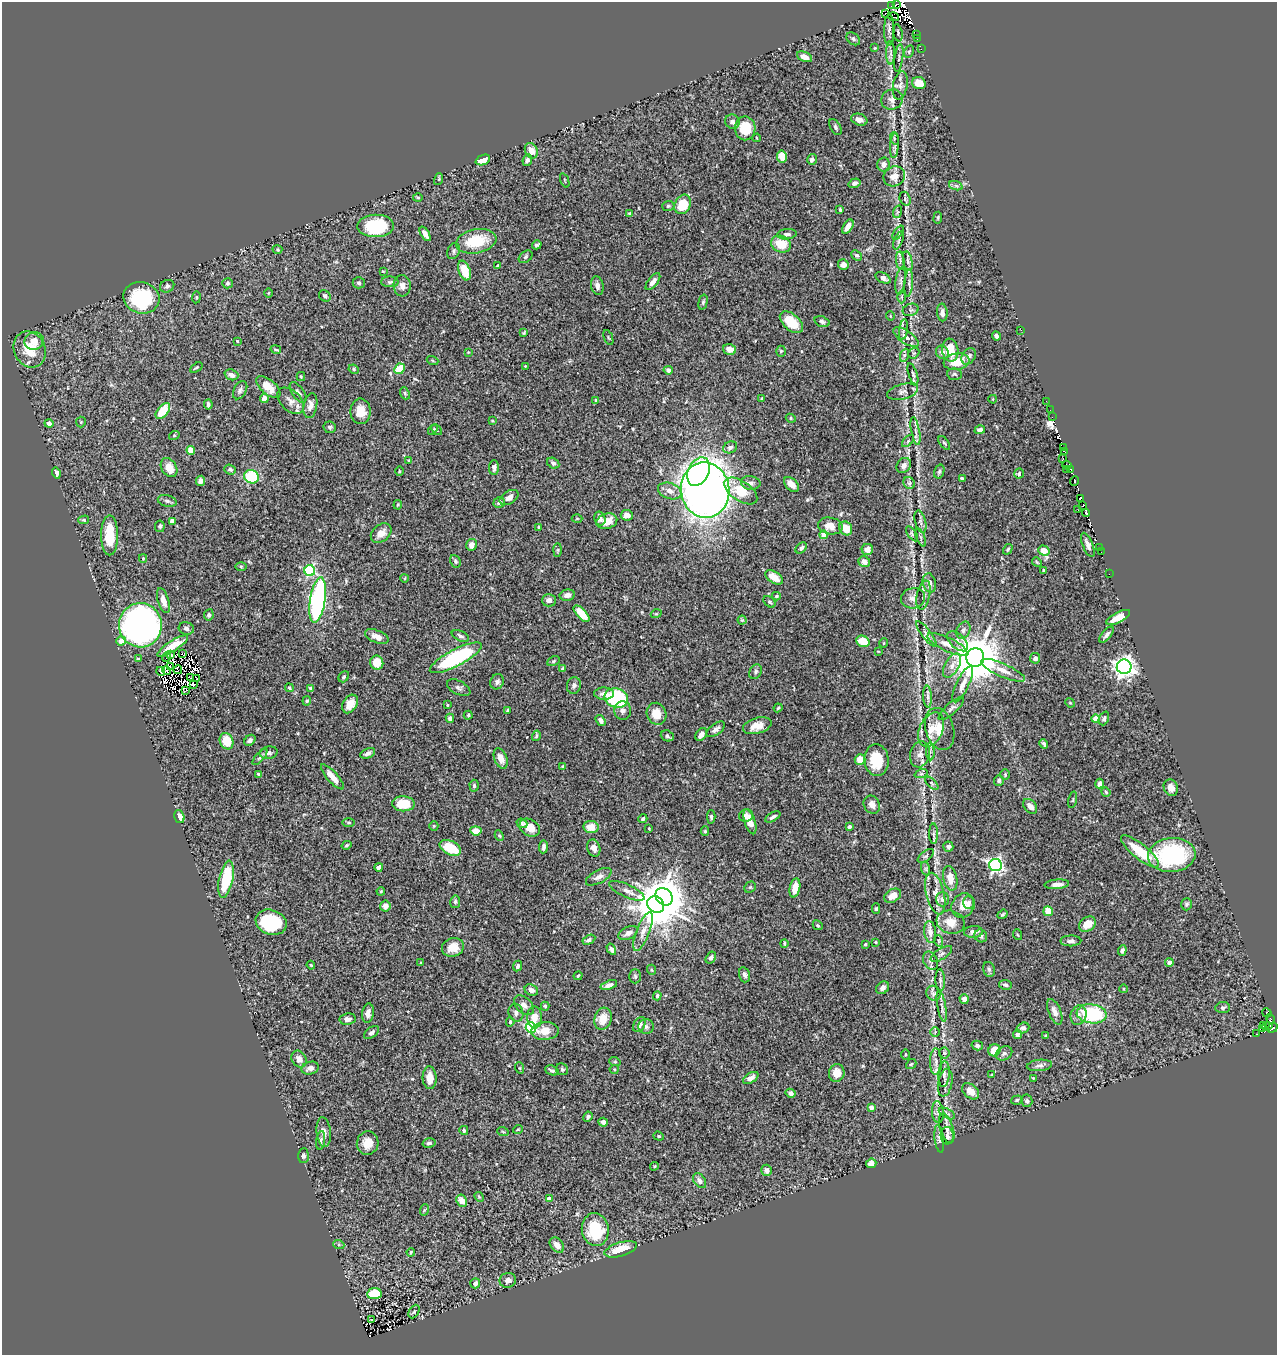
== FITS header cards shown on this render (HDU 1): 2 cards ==
NAXIS1  =                 1275
NAXIS2  =                 1353

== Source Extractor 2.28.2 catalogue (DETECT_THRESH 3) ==
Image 1275 x 1353 px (HDU 1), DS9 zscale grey, 1 PNG px = 1 image px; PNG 1279 x 1357 px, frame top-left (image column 1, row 1353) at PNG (2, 2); each listed source drawn as its Kron ellipse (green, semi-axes under 4 px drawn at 4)
Background 0.839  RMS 0.024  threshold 0.0708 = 3 sigma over >= 5 px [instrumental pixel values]
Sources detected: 526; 23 with non-positive FLUX_AUTO (blend fragments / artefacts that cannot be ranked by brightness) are neither listed nor drawn; of the other 503, the 500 brightest by FLUX_AUTO listed and drawn (3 fainter detections omitted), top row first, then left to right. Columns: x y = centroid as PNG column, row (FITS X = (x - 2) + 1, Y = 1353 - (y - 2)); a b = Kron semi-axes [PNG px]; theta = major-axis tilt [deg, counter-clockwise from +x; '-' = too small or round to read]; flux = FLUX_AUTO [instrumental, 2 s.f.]
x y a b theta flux
896 4 2 2 - 67
891 6 2 2 - 18
886 13 4 2 - 21
894 17 6 3 -16 23
889 30 16 5 89 5.4
898 33 9 4 -78 3
916 34 3 2 - 2.8
917 38 3 2 - 18
853 39 7 5 -40 3.6
875 48 4 4 - 1.5
921 49 2 2 - 5.5
909 52 6 4 64 2.4
891 53 11 4 90 4.3
804 57 8 4 -24 11
899 58 14 3 82 3.9
919 83 7 6 - 19
900 85 14 7 80 8.2
892 99 11 10 - 9.2
859 120 8 5 -19 9.9
732 122 7 7 - 6.4
835 127 9 5 -59 3.4
745 128 12 10 -83 48
757 138 4 2 - 1.2
894 138 6 4 -73 2.3
894 145 12 4 86 4.7
531 151 8 6 -63 12
782 156 6 5 - 18
812 159 5 4 - 4.9
483 160 7 5 22 11
527 160 6 4 67 5.4
883 164 7 6 - 7.8
894 176 11 9 30 14
439 179 6 3 73 2.1
565 180 7 2 -69 1.3
855 183 6 4 17 4.3
956 186 7 4 -19 3.3
418 197 5 3 - 1.6
905 199 7 5 -71 2.9
683 204 10 8 61 43
668 206 6 5 - 2.4
840 210 3 3 - 2.3
897 212 6 4 72 1.8
630 213 3 3 - 2.8
938 218 6 3 82 1.7
376 226 18 11 1 97
848 227 8 4 60 11
898 233 8 4 55 2.3
425 234 8 4 -59 8.4
787 234 9 5 5 5
898 240 9 3 69 2.9
476 241 20 12 11 56
781 244 10 8 -20 31
537 245 5 3 - 2.7
277 249 5 4 - 1.7
454 251 8 6 68 3.8
857 255 6 4 -41 3
526 257 7 5 39 3.4
900 261 9 3 -85 3.3
908 261 10 4 -78 4.3
843 265 5 5 - 8.2
498 266 4 3 - 2.1
464 270 10 5 -71 35
383 271 4 2 - 1.1
883 278 8 5 -26 6.5
900 281 13 5 82 5.1
390 282 9 5 -1 3.6
653 282 10 4 51 9.3
228 283 5 5 - 2.6
359 283 6 5 - 3.4
909 283 14 4 86 5
167 286 7 6 - 4.1
402 286 10 8 -85 8.8
597 286 9 6 -80 6.7
268 293 5 3 - 1.3
325 296 6 5 - 3.6
196 297 6 3 82 1.7
902 297 6 4 89 2.3
141 298 18 15 -13 110
703 302 7 4 76 2.5
911 310 8 6 19 4
942 313 9 5 -87 6.2
890 316 5 3 - 1.1
791 322 14 8 -42 37
822 322 8 5 -19 4.1
903 330 10 4 81 4
1021 330 2 2 - 16
524 333 3 3 - 1.6
996 336 5 3 - 5.5
906 337 14 6 -34 9.9
608 338 8 2 -69 1.4
34 341 9 8 - 11
237 341 3 3 - 1.2
30 349 18 15 -65 41
276 349 5 3 - 2
730 349 6 5 - 15
950 350 11 8 -81 33
781 351 5 5 - 3
468 352 3 2 - 1.1
942 352 7 6 - 7.2
914 353 6 4 42 2.6
905 355 7 4 70 2.9
969 356 9 6 57 6.3
433 360 6 3 -19 1.5
957 362 13 8 9 28
525 366 3 2 - 1.1
196 367 7 3 33 1.9
354 369 5 4 - 2.3
399 369 5 5 - 45
668 370 4 4 - 4.8
913 374 11 4 -71 3.7
955 374 7 5 -5 3.5
231 375 7 5 -20 7.1
301 377 4 4 - 1.6
268 387 14 7 -40 20
240 390 10 6 59 4.7
298 392 12 6 -54 5.8
902 392 16 7 13 8.7
405 393 6 4 -68 2.2
264 398 4 4 - 9.4
762 398 4 3 - 2.4
993 399 4 3 - 1.1
596 400 4 4 - 1.6
291 401 16 10 -44 12
1046 401 2 2 - 1.9
208 404 5 3 - 4.1
310 406 12 6 79 10
1050 410 2 2 - 1.3
163 411 9 5 50 41
361 411 13 10 -89 19
1052 417 2 2 - 3.4
791 418 5 4 - 2.4
492 421 4 2 - 1.4
81 422 5 5 - 1.8
49 423 4 4 - 5.3
329 427 6 6 - 3.3
433 430 6 4 55 1.9
436 430 6 4 -47 2
980 430 5 4 - 6.5
915 431 14 4 -79 6.5
174 436 5 3 - 1.3
908 441 7 4 45 2.9
944 443 8 3 -54 2.5
730 447 7 5 25 4.7
1063 447 3 2 - 38
191 450 4 4 - 43
1065 452 4 2 - 18
1063 459 3 2 - 39
409 460 3 3 - 1.7
553 463 6 5 - 4.2
904 465 8 6 49 8.1
1067 465 5 3 - 78
494 467 7 5 86 4.3
169 468 10 7 -58 18
1066 469 2 2 - 20
1071 469 3 2 - 28
230 470 6 5 - 3.6
399 471 5 3 - 1.5
699 472 15 10 65 89
939 472 7 5 73 3
56 473 5 4 - 6
1019 474 5 4 - 3.3
251 477 7 6 - 75
962 478 4 3 - 2.5
200 481 5 4 - 6.6
1075 481 5 3 - 82
751 483 10 7 -7 6.1
909 483 6 5 - 3.2
791 484 9 5 -45 12
705 490 28 24 -81 1500
670 491 12 8 -20 11
741 491 19 10 -34 47
509 497 10 6 32 9
1081 498 4 2 - 76
167 501 9 5 -15 4.4
499 502 6 5 - 5.5
398 505 5 3 - 1.7
1083 506 4 2 - 79
1078 510 2 2 - 5.9
1086 513 4 3 - 190
627 515 6 5 - 10
577 518 5 3 - 1.2
600 518 7 5 -74 6.5
84 520 5 4 - 1.9
172 521 4 4 - 16
607 521 11 7 14 24
920 522 11 5 -75 4.6
160 526 6 5 - 2.7
830 526 12 8 -10 17
538 527 4 3 - 1.4
846 528 7 6 - 24
381 533 11 8 42 13
912 534 8 4 -55 2.7
110 535 20 8 90 51
824 535 4 4 - 27
921 537 9 3 -69 3
471 545 6 5 - 10
1088 545 13 5 -68 7.3
1099 547 2 2 - 6.1
801 548 6 4 44 4.2
1008 549 5 4 - 2.3
558 550 7 4 89 2.4
867 550 5 5 - 11
1044 551 6 5 - 18
1101 552 2 2 - 1.8
143 558 4 4 - 1.8
455 561 6 5 - 2.7
864 562 6 5 - 7.4
1037 562 5 4 - 1.9
241 566 6 4 -1 1.9
1044 570 4 3 - 2.2
310 571 5 5 - 170
1109 574 3 2 - 1.2
774 577 10 5 -32 21
405 578 4 2 - 1.1
929 583 9 6 -76 11
567 595 8 5 12 6.7
923 595 15 6 77 6.6
776 596 4 3 - 2.1
913 598 12 10 12 9.5
318 600 23 7 81 340
549 600 7 6 - 7.7
163 601 13 5 -72 13
769 602 7 5 -41 2.7
582 614 10 5 -48 34
656 614 5 3 - 1.5
209 615 6 5 - 3
1118 617 13 5 27 22
742 620 4 4 - 2
140 625 22 21 - 740
186 628 7 6 - 4.7
963 630 9 6 63 5.3
926 634 16 4 -53 5.9
1107 635 10 4 49 5.1
460 636 9 5 -24 4.4
377 637 12 6 -22 12
121 641 5 4 - 14
863 641 7 5 -25 26
957 641 13 7 -42 8.7
884 643 5 3 - 1.2
947 644 22 7 -25 15
173 646 18 5 33 22
878 651 3 2 - 0.93
183 654 2 2 - 1
171 655 2 2 - 0.81
166 657 5 2 - 1.7
975 657 9 9 - 8100
456 658 29 8 28 160
1035 658 5 5 - 4.1
138 659 4 3 - 2.4
553 661 6 4 28 2.5
377 663 7 6 - 29
952 665 13 7 59 10
170 666 3 2 - 1.6
1124 667 7 7 - 900
563 669 4 3 - 3.8
167 670 4 2 - 3.4
178 670 4 2 - 1.6
1003 670 24 6 -24 15
161 671 4 2 - 5.1
756 672 8 6 61 3.9
344 677 6 5 - 2.3
190 678 4 2 - 1
197 679 3 2 - 2
497 682 8 6 61 4.7
963 684 20 6 64 11
194 685 3 2 - 3
574 685 8 7 - 5.4
289 688 4 4 - 1.7
311 688 4 4 - 3.3
459 688 13 6 -27 5.1
185 691 4 3 - 1.1
604 694 10 6 -1 11
928 697 11 4 -86 5
616 698 12 9 -18 160
307 701 5 4 - 1.7
1070 703 5 4 - 1.6
350 704 10 7 59 17
447 705 3 3 - 1.5
778 708 4 3 - 1.8
951 708 16 5 42 5.6
508 710 4 3 - 1.9
623 711 9 8 - 5.9
656 714 11 10 - 25
468 715 4 4 - 1.9
450 718 4 4 - 4.7
1104 718 7 5 67 3.1
1095 719 4 4 - 18
600 721 6 4 -57 6.1
757 726 14 8 16 18
716 729 10 5 37 6.5
940 729 21 14 -73 27
931 730 18 11 64 19
701 735 7 5 54 8.4
536 736 5 3 - 2.3
667 736 6 5 - 3.4
250 740 6 4 41 4.1
227 741 8 6 -69 32
1044 744 5 3 - 3.1
930 752 8 3 -85 3.6
269 753 9 6 11 5
368 753 8 5 24 5.5
920 754 13 9 75 10
260 757 10 3 49 3.1
501 758 11 6 -67 11
860 760 5 5 - 23
876 760 16 12 -84 48
563 767 4 3 - 3
259 774 4 3 - 2.8
921 774 7 4 18 2.7
1005 775 5 4 - 2.2
332 777 16 5 -48 19
999 780 6 5 - 3.4
932 783 8 3 -45 2.2
1099 784 5 3 - 5.2
474 786 6 4 -89 3
1171 788 8 7 - 9.4
1106 792 4 4 - 2.3
1073 800 8 3 77 1.7
403 804 11 7 -1 38
872 805 9 8 - 9.9
1030 806 8 6 -50 9.5
746 815 7 6 - 6.7
179 817 7 5 -72 11
711 817 6 4 -87 3.4
773 817 8 4 29 4.2
643 819 4 4 - 2.5
348 822 6 3 0 1.9
750 822 13 5 -72 17
522 823 5 4 - 3.9
434 826 5 4 - 1.9
591 827 8 6 -7 20
849 827 4 3 - 5.9
530 828 11 8 -33 16
649 828 3 3 - 1.5
476 831 6 4 -6 16
705 831 5 4 - 2.5
934 834 10 4 -89 4.3
499 836 5 4 - 2.1
347 845 5 4 - 2.5
543 847 6 4 85 4.5
948 847 5 5 - 5.1
450 848 11 7 -26 49
594 848 9 6 -72 9.3
1140 851 24 7 -39 51
1172 855 24 17 6 170
926 856 9 5 38 3.1
995 865 6 6 - 370
379 867 4 4 - 6.5
926 869 7 4 -72 3.1
599 877 14 6 28 8.3
950 878 12 7 -77 19
226 879 19 7 78 72
1057 884 12 4 5 9.2
750 887 6 5 - 2.2
795 888 9 5 78 19
381 891 4 3 - 1.4
627 891 19 6 -24 9.9
935 894 21 9 -76 21
893 896 9 6 32 15
664 897 9 7 -47 3200
942 899 7 6 - 6.4
455 902 6 5 - 2.9
969 903 6 5 - 3.8
656 904 9 7 -42 5700
1187 904 6 5 - 3.2
385 906 5 5 - 8.6
963 906 13 11 55 17
876 909 5 4 - 2.3
1048 911 5 5 - 24
1002 914 5 3 - 1.8
271 922 16 12 -20 130
951 922 14 11 -16 21
1088 924 9 7 34 20
818 925 5 4 - 2.1
643 932 20 6 68 13
930 932 11 6 -82 10
973 932 9 6 3 8.3
628 933 10 6 26 6.2
1018 935 5 3 - 1.4
981 936 7 6 - 6.1
589 940 7 4 29 3.8
939 941 6 3 -71 2.1
1071 941 10 5 1 4.9
876 942 3 3 - 1.4
784 943 4 3 - 2.2
865 944 3 3 - 2.1
453 947 11 9 17 21
611 949 6 4 -59 4.6
1122 950 5 4 - 4.7
941 954 12 5 32 5.5
711 958 6 4 58 4.8
931 961 9 7 -65 5.6
1169 962 4 4 - 9.2
421 963 3 3 - 1.4
311 965 4 3 - 1.4
518 966 5 4 - 3.2
989 969 7 5 -72 3.8
652 970 5 3 - 1.5
745 975 7 5 -73 4.4
578 976 4 3 - 1.8
635 976 7 5 -88 2.6
940 980 11 4 -88 4.5
609 985 8 4 19 7
1005 985 6 5 - 3.7
883 988 7 5 41 4.8
1124 989 4 3 - 1.4
531 990 7 5 -26 7.8
933 993 8 6 -59 4
657 996 4 4 - 2.6
964 999 5 4 - 7.7
524 1005 12 7 -43 8.2
545 1006 4 3 - 2.3
942 1006 16 3 -80 5.4
1223 1008 7 5 7 3.4
1055 1012 13 6 -68 9.6
368 1013 10 5 82 9.2
516 1013 9 7 -73 6
1267 1013 5 3 - 35
1092 1014 15 9 -7 120
1078 1015 10 8 76 8.2
534 1017 11 7 89 16
348 1019 8 5 8 6
603 1019 11 8 73 22
1270 1019 5 3 - 35
510 1022 5 4 - 2.3
639 1024 8 5 59 9
1264 1026 4 2 - 38
1267 1026 5 4 - 120
531 1027 5 5 - 160
646 1027 7 7 - 4.6
1023 1028 6 5 - 4.9
1273 1028 5 3 - 120
1262 1029 3 3 - 37
545 1031 14 9 4 21
371 1032 9 5 37 3.9
935 1032 5 4 - 1.8
1017 1034 4 4 - 4.2
1257 1034 3 3 - 6.9
1046 1036 3 3 - 1.8
977 1046 5 4 - 4.5
994 1050 6 6 - 21
944 1053 5 5 - 2.4
1004 1053 9 6 32 5.4
905 1054 5 3 - 1.7
299 1059 9 7 -57 11
615 1062 6 3 -18 1.7
936 1062 13 6 -89 7.1
911 1064 6 4 42 2.2
1039 1065 13 5 6 5.9
310 1068 9 6 17 9.3
520 1068 6 3 -71 1.6
562 1069 6 5 - 2.8
614 1069 4 4 - 1.7
552 1070 7 4 -21 3.8
837 1073 9 8 - 19
944 1074 13 5 86 6.1
992 1075 3 3 - 1.6
430 1078 11 7 -87 16
751 1078 8 5 31 7.9
1033 1078 3 3 - 1.2
945 1083 14 7 80 5.7
971 1091 10 6 -40 14
791 1093 5 4 - 5.2
1017 1100 6 4 17 2.4
1027 1101 6 5 - 3.7
871 1107 4 4 - 6.7
938 1112 11 6 -85 5.3
947 1113 9 4 -27 3.3
588 1117 5 4 - 3.5
603 1122 5 4 - 6.5
947 1128 15 6 -73 8.7
518 1129 5 3 - 1.3
464 1130 4 4 - 2.8
324 1132 15 7 -84 9.2
503 1132 6 3 -20 1.9
659 1136 5 4 - 2
947 1136 9 6 -87 3.9
939 1139 14 4 -83 5.3
321 1140 9 4 82 3.2
368 1143 12 10 75 19
429 1143 7 4 13 3.6
303 1156 7 5 87 3.3
871 1163 5 4 - 9.3
654 1166 4 3 - 1.7
767 1170 5 5 - 6.7
700 1181 8 5 -53 7.5
479 1197 5 4 - 1.8
549 1199 4 4 - 18
462 1201 6 5 - 15
424 1210 6 3 70 1.5
595 1230 16 13 -81 65
339 1245 5 4 - 2.5
557 1245 8 6 -50 12
621 1249 17 7 17 34
411 1252 4 3 - 1.7
508 1280 8 7 - 7.4
475 1283 5 5 - 4.8
374 1294 7 5 5 45
414 1312 7 5 63 2.8
372 1320 3 2 - 2.3
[3 fainter detections neither listed nor drawn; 23 non-positive-flux detections neither listed nor drawn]